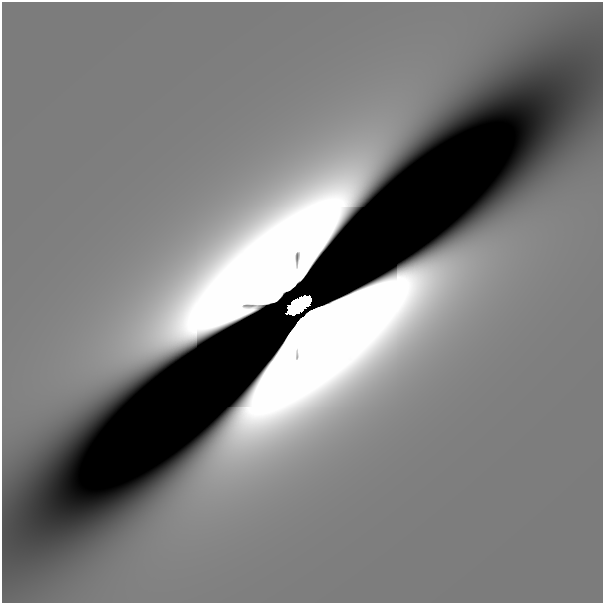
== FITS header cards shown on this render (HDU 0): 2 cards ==
NAXIS1  =                  601
NAXIS2  =                  601

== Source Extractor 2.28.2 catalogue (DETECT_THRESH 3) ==
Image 601 x 601 px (HDU 0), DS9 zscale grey, 1 PNG px = 1 image px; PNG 605 x 605 px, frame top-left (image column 1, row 601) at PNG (2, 2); no overlay
Background 8.15e-11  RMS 6.5e-11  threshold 1.94e-10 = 3 sigma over >= 5 px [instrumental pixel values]
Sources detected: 4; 2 with non-positive FLUX_AUTO (blend fragments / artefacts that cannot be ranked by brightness) are not listed; the other 2 listed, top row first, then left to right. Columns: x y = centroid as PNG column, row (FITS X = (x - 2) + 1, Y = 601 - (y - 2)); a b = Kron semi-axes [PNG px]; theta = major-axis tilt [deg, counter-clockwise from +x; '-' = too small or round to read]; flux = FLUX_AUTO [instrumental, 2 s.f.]
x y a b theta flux
298 305 20 9 36 1.8e+01
14 592 34 23 -29 3.1e-07
At the frame edge (FLAGS 8, measured only in part): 1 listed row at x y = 14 592
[2 non-positive-flux detections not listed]